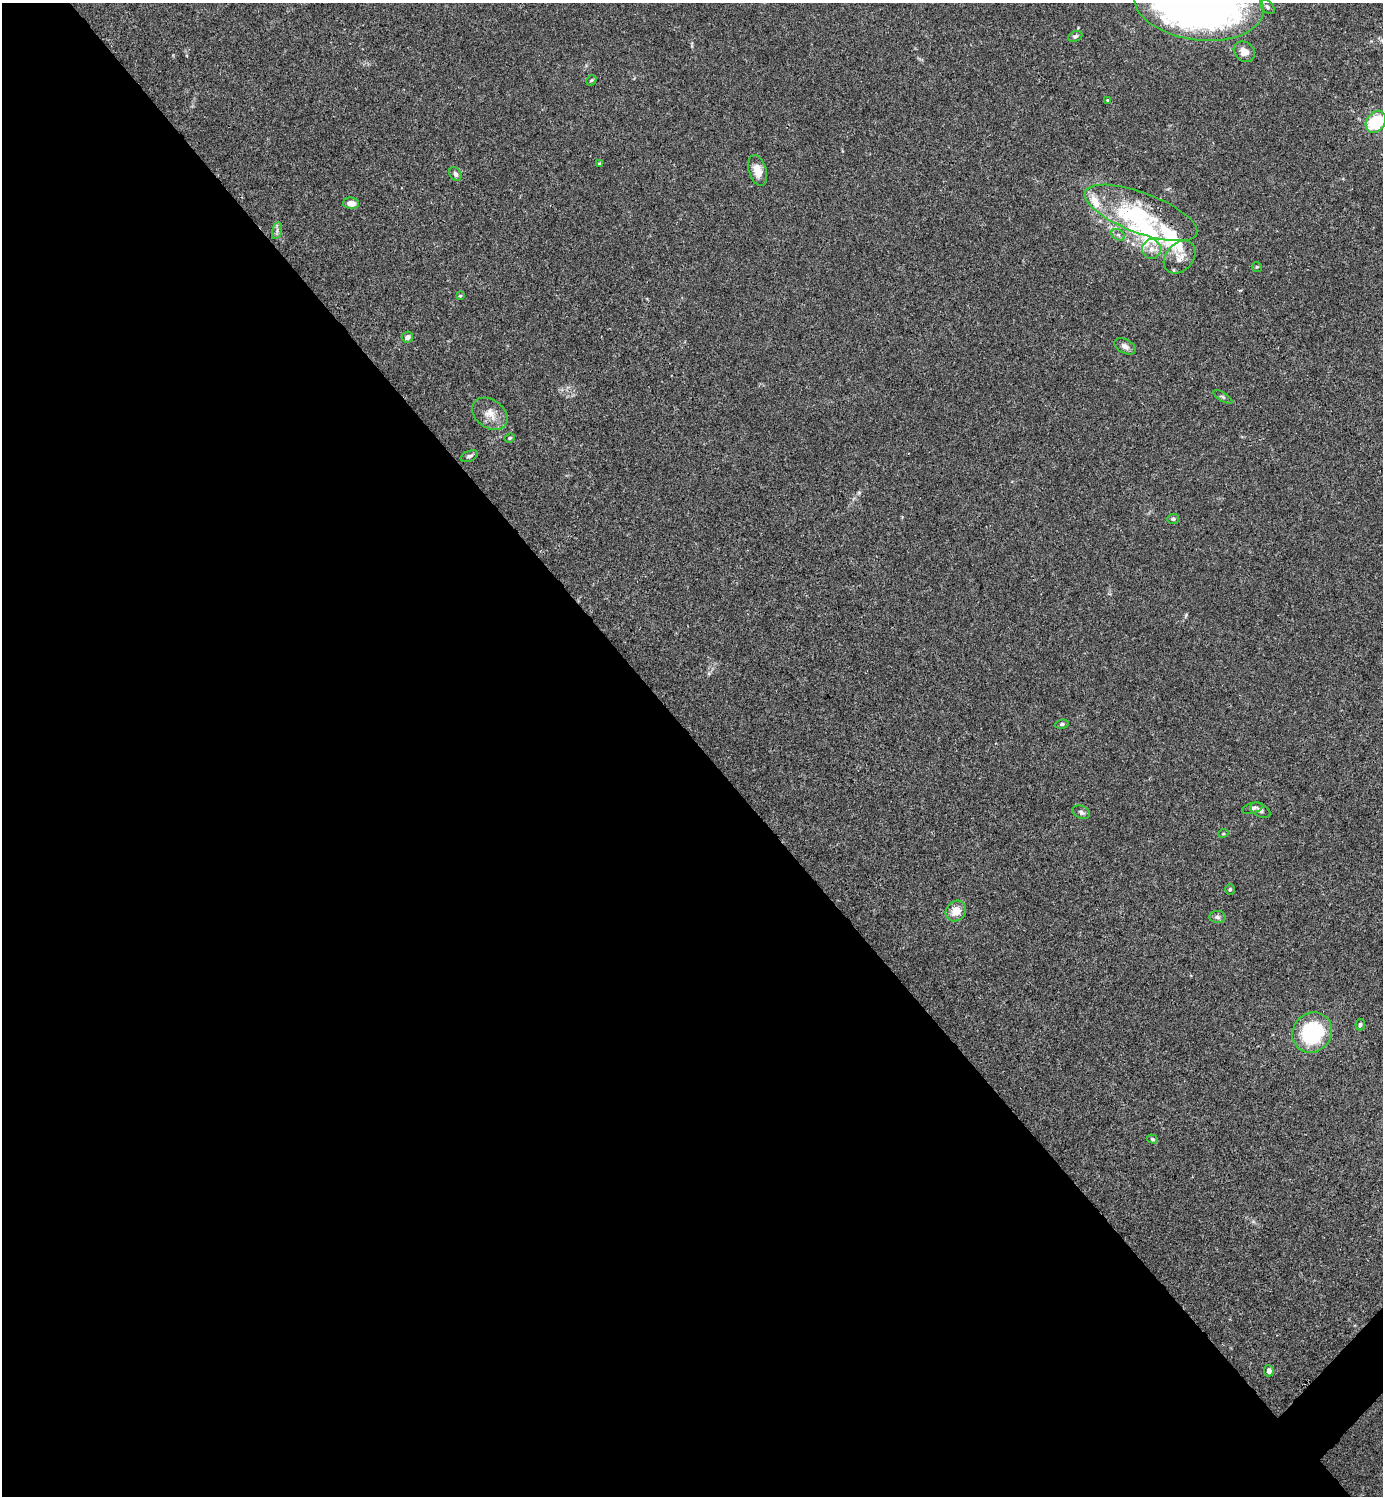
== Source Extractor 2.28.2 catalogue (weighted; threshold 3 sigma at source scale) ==
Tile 9 of 4 x 4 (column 1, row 3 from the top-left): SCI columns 300-1680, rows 1495-2988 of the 5981 x 5982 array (HDU 1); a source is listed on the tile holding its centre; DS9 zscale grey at full resolution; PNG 1385 x 1498 px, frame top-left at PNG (2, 3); each listed source drawn as its Kron ellipse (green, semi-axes under 4 px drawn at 4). Shown black and unused: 51% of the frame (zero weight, under 3 of 4 exposures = <1% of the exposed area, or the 3 px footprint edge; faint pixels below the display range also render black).
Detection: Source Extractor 2.28.2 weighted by HDU 2 'WHT'; one run over the whole footprint, this tile lists its part. Background 0.0153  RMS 0.0022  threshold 0.0098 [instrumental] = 3 sigma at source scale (4.5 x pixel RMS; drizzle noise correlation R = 1.50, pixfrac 1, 0.05/0.05 arcsec/px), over >= 5 px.
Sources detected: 45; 5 inside a brighter object's white glare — neither listed nor drawn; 3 inside a brighter listed object's ellipse — not listed separately; the other 37 listed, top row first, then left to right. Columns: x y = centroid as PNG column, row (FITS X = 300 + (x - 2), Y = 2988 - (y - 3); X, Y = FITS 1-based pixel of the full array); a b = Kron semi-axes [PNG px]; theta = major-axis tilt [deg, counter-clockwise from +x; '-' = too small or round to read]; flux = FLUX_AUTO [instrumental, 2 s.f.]
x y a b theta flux
1199 4 65 35 -7 140
1267 7 9 5 -46 0.57
1075 36 7 5 23 0.48
1244 52 11 9 -40 1.8
591 80 6 4 44 0.28
1107 100 3 3 - 0.22
1376 122 12 9 56 11
599 164 4 3 - 0.22
758 170 16 9 -73 2.4
455 174 7 5 -57 0.58
351 203 8 5 -3 1.7
1141 213 60 20 -21 15
277 231 8 5 76 0.61
1118 235 7 5 -29 0.49
1152 249 10 9 - 1.6
1180 257 18 13 48 2.3
1257 267 5 5 - 0.26
460 296 4 3 - 0.2
407 337 6 5 - 0.82
1125 346 11 7 -28 1
1223 397 10 2 -31 0.31
490 414 19 14 -36 2.8
510 438 5 4 - 0.24
469 456 9 5 22 0.55
1173 519 6 5 - 0.33
1062 724 7 4 9 0.43
1252 808 10 5 17 0.76
1261 810 11 6 -31 0.69
1081 812 9 6 -24 0.63
1223 834 5 3 - 0.21
1230 889 5 4 - 0.32
956 911 11 9 45 2.7
1217 917 8 6 -3 0.55
1360 1025 5 4 - 0.44
1312 1032 21 19 51 19
1152 1139 6 4 -18 0.33
1269 1371 5 5 - 0.92
Isophote crosses this tile's border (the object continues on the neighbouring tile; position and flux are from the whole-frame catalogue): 2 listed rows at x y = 1199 4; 1376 122